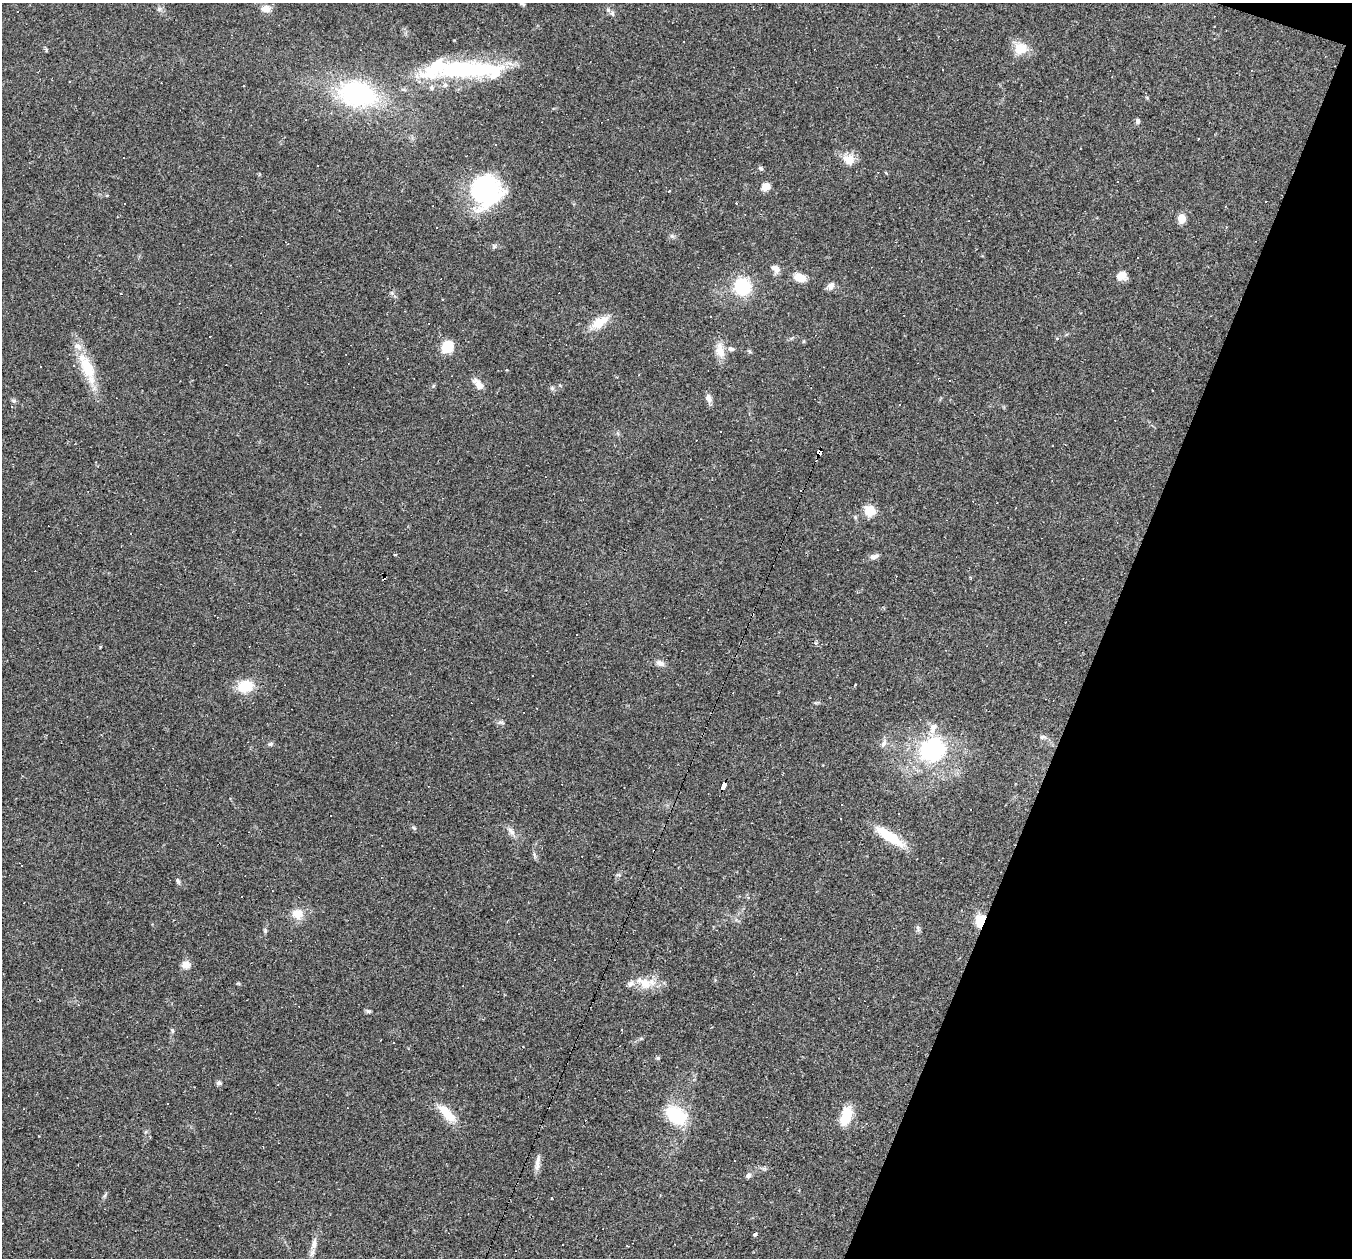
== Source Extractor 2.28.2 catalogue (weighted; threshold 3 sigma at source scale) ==
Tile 8 of 4 x 4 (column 4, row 2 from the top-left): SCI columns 4050-5399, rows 2774-4029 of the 5399 x 5416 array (HDU 1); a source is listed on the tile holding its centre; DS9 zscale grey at full resolution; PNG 1354 x 1260 px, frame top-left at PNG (2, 3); no overlay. Shown black and unused: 19% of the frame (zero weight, under 2 of 3 exposures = <1% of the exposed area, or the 3 px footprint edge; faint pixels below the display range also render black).
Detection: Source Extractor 2.28.2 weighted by HDU 2 'WHT'; one run over the whole footprint, this tile lists its part. Background 0.0351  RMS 0.0048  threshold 0.0214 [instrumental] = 3 sigma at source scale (4.5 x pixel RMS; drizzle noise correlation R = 1.50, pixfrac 1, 0.05/0.05 arcsec/px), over >= 5 px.
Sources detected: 133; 2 inside a brighter object's white glare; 53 cosmic-ray / hot-pixel residue — not listed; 4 inside a brighter listed object's ellipse — not listed separately; the other 74 listed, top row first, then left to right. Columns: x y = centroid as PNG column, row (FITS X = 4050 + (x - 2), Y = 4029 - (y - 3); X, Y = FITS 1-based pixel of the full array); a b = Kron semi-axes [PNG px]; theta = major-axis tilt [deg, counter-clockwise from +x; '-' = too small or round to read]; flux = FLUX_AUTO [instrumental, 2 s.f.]
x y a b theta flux
522 4 7 3 -25 0.8
266 8 13 10 3 3.5
159 9 5 5 - 0.98
612 13 8 6 -89 1.2
1020 49 19 16 12 8.1
469 70 98 19 0 64
244 86 2 2 - 0.36
431 88 7 6 - 1.3
357 94 38 24 -13 70
1138 121 6 5 - 1.3
849 159 16 13 -26 6.3
761 168 7 5 -49 0.94
766 186 9 8 - 4.3
487 190 40 30 -83 56
1181 219 6 5 - 14
672 236 6 5 - 0.94
776 269 12 9 -53 2.9
1121 276 12 10 20 4
800 277 11 7 -16 7.6
742 286 15 13 -57 25
831 286 9 7 52 3
443 299 3 2 - 0.47
599 322 24 11 34 8.7
447 347 12 10 37 12
731 349 8 6 -12 1.5
720 351 22 11 -78 5.8
749 351 6 4 -19 0.63
87 367 43 15 -71 18
478 384 16 7 -48 3.9
552 388 6 6 - 1
708 398 11 7 -70 2.5
899 404 3 2 - 0.65
820 452 6 4 74 110
870 510 10 9 - 9.8
394 555 3 3 - 0.9
874 557 11 6 15 2.2
577 634 3 3 - 1.8
815 643 5 4 - 0.7
660 663 12 7 -23 2.3
245 686 14 11 19 15
501 722 12 3 -14 0.86
1042 737 9 5 8 1.1
270 744 8 5 11 0.98
883 744 11 6 61 2.1
931 752 37 29 3 46
724 786 7 4 68 56
331 815 3 3 - 0.53
414 828 7 4 -44 0.76
511 831 15 6 -52 2.6
889 836 40 10 -33 16
654 851 3 3 - 0.98
21 866 3 3 - 0.68
618 875 6 4 -1 0.7
178 881 8 5 -73 1
748 898 4 3 - 0.41
297 914 16 15 - 6.1
981 921 11 8 84 16
918 929 10 5 -74 1.2
265 930 7 4 -66 0.76
186 965 12 10 0 3.2
238 983 6 3 -18 0.49
646 984 16 15 - 8
368 1011 7 4 -44 0.85
172 1030 6 4 -46 0.63
658 1058 6 5 - 0.68
219 1083 6 5 - 1.1
447 1114 28 11 -47 10
676 1115 26 17 -36 23
846 1116 19 10 73 15
537 1163 23 6 83 2.9
748 1175 8 6 45 1.3
105 1195 8 4 54 0.85
755 1234 4 3 - 2
314 1244 16 7 83 3.2
Overlapping masked pixels (flux is a lower limit): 4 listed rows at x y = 820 452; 724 786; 654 851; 981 921
Isophote crosses this tile's border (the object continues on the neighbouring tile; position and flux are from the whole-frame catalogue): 1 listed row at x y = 522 4